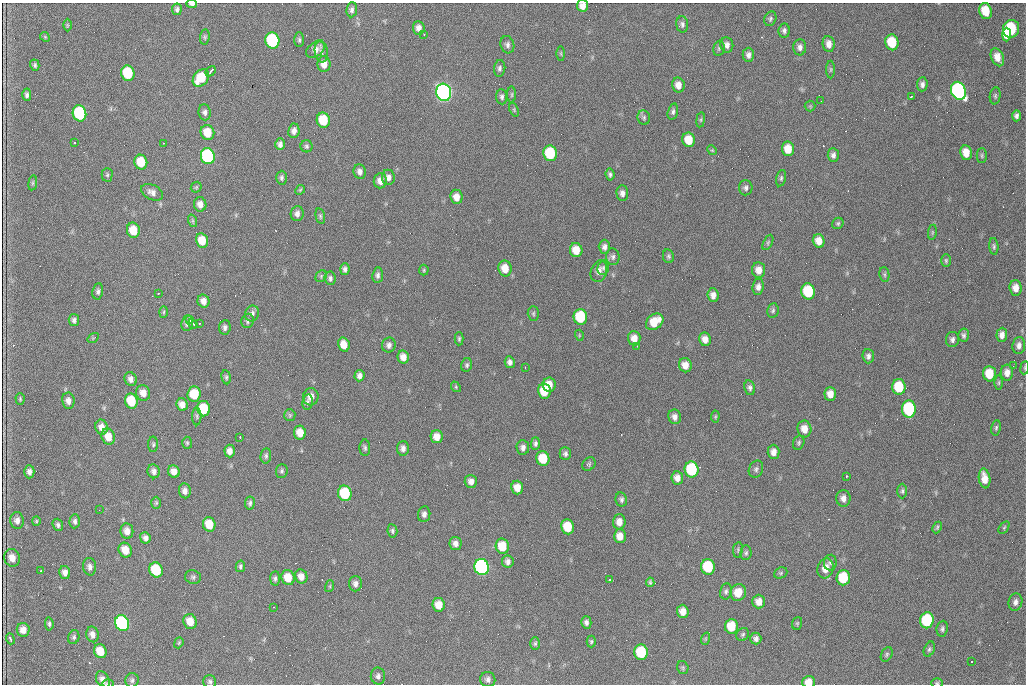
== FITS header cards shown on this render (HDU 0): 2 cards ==
NAXIS1  =                 1024 /fastest changing axis
NAXIS2  =                  682 /next to fastest changing axis

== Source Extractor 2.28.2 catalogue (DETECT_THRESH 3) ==
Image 1024 x 682 px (HDU 0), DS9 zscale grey, 1 PNG px = 1 image px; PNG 1028 x 686 px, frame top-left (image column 1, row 682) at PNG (2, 3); each listed source drawn as its Kron ellipse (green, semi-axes under 4 px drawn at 4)
Background 2200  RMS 32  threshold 96.1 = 3 sigma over >= 5 px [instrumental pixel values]
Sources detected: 293; all 293 listed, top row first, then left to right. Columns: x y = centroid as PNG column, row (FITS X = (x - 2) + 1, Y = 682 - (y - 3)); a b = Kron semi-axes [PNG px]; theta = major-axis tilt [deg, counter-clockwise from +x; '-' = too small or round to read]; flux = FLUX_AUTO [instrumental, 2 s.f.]
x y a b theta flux
192 4 5 3 - 6.3e+03
582 6 6 5 - 1.5e+04
177 9 6 5 - 5.7e+03
352 10 7 5 84 6.8e+03
986 11 8 6 -75 4.9e+04
770 19 7 6 - 4.7e+03
682 24 8 6 -86 6.3e+03
67 25 6 4 -90 2.8e+03
419 28 7 6 - 1.1e+04
1011 29 9 8 - 1.5e+05
784 31 7 5 83 6.5e+03
424 34 3 2 - 1.9e+03
1007 35 7 4 90 2.6e+04
45 37 5 4 - 2.3e+03
205 37 7 5 82 3.6e+03
299 40 7 5 90 4.3e+03
272 41 8 7 - 2.4e+05
892 42 8 6 -77 6.8e+04
829 44 8 6 -83 1.3e+04
507 45 9 7 -73 7.6e+03
727 45 7 6 - 1.0e+04
800 47 8 6 88 9.1e+03
719 48 7 5 77 4.2e+03
315 50 10 7 36 1.5e+04
321 51 11 6 -83 6.8e+03
561 54 7 4 -90 2.4e+03
748 55 7 6 - 8.5e+03
997 57 9 6 -66 2.4e+04
324 64 8 6 -90 1.8e+04
35 65 6 4 -76 4.4e+03
500 68 8 5 83 5.9e+03
831 69 9 4 90 3.6e+03
211 71 6 3 52 8.2e+03
128 73 8 6 -76 1.0e+05
201 78 9 7 51 6.2e+04
922 84 7 5 85 7.6e+03
678 85 7 6 - 1.7e+04
958 91 9 7 -69 6.0e+05
444 92 9 7 -74 1.2e+06
27 95 6 4 -88 6.0e+03
512 95 8 4 89 3.3e+03
995 96 8 5 82 4.4e+03
502 97 7 5 -86 5.6e+03
911 97 3 2 - 1.4e+03
821 101 2 2 - 9.0e+02
810 106 5 5 - 2.9e+03
514 110 7 4 -67 3.0e+03
205 112 8 6 -82 7.5e+03
673 112 8 5 74 5.6e+03
79 113 8 6 -77 2.0e+05
1016 116 5 4 - 6.7e+03
644 117 7 6 - 5.0e+03
323 120 7 6 - 6.6e+04
701 120 7 4 82 3.0e+03
294 131 7 5 82 1.1e+04
207 133 8 6 -72 3.9e+04
689 140 7 6 - 3.7e+04
74 143 3 3 - 5.9e+03
163 143 3 2 - 2.6e+03
280 144 6 4 -88 7.6e+03
306 146 6 6 - 4.2e+03
788 149 7 6 - 3.0e+04
712 150 5 4 - 2.7e+03
550 153 8 6 -78 1.3e+05
966 153 7 6 - 2.5e+04
833 155 7 5 -86 7.6e+03
208 156 8 7 - 3.6e+05
982 156 7 5 -90 3.8e+03
141 162 7 6 - 6.0e+04
360 172 7 6 - 9.0e+03
610 174 6 4 -84 4.8e+03
107 175 7 5 90 3.7e+03
388 177 7 6 - 9.8e+03
281 178 7 5 86 4.9e+03
781 178 8 5 76 4.4e+03
380 181 8 6 84 1.6e+04
33 183 7 4 82 3.2e+03
196 187 6 5 - 2.7e+03
746 188 7 7 - 6.5e+03
300 190 5 4 - 2.6e+03
152 192 11 7 -27 1.2e+04
622 193 7 6 - 9.6e+03
456 197 7 6 - 1.8e+04
200 204 7 6 - 1.4e+04
297 214 7 6 - 9.4e+03
320 216 8 4 -77 3.4e+03
193 221 6 4 -71 3.3e+03
838 223 6 5 - 3.5e+03
133 230 7 6 - 4.1e+04
932 232 8 4 82 2.8e+03
202 240 7 6 - 3.6e+04
819 241 7 6 - 1.9e+04
768 242 8 4 64 3.7e+03
994 246 8 4 -85 4.2e+03
604 247 7 5 90 8.0e+03
576 250 7 6 - 3.1e+04
668 256 7 5 -80 4.4e+03
613 257 8 7 - 6.6e+03
946 260 6 5 - 3.4e+03
505 268 8 6 -79 3.0e+04
603 268 7 5 74 5.8e+03
345 269 6 4 86 6.2e+03
424 270 5 4 - 2.8e+03
759 270 8 6 -83 1.8e+04
599 271 11 8 71 1.4e+04
884 274 7 5 -83 4.0e+03
378 275 8 5 84 6.1e+03
321 276 6 5 - 3.6e+03
330 278 7 5 -84 5.7e+03
758 287 8 5 84 9.2e+03
1016 288 8 6 -87 1.8e+04
98 291 8 5 79 5.8e+03
808 291 8 7 - 1.2e+05
158 293 3 2 - 2.6e+03
713 295 7 5 -85 1.2e+04
203 301 7 6 - 1.3e+04
773 310 7 5 80 4.4e+03
164 312 6 4 88 3.1e+03
252 313 8 7 - 8.1e+03
533 314 7 5 -90 3.8e+03
580 317 8 6 -81 1.2e+05
74 320 6 5 - 6.0e+03
190 320 4 2 - 3.4e+03
248 321 7 6 - 4.7e+03
655 322 10 7 41 4.4e+04
187 323 8 6 84 7.6e+03
199 323 3 2 - 2.8e+03
193 324 5 3 - 3.9e+03
225 327 7 5 84 6.7e+03
579 335 5 3 - 2.0e+03
964 335 7 5 -86 5.2e+03
1002 335 7 5 86 1.1e+04
93 338 6 4 34 2.2e+03
634 338 7 6 - 1.8e+04
459 339 7 4 89 3.5e+03
705 339 7 6 - 1.5e+04
952 339 7 6 - 7.0e+03
344 345 7 5 -76 2.1e+04
389 345 7 6 - 7.7e+03
1019 345 8 6 83 9.9e+03
637 346 3 2 - 2.4e+03
868 356 7 6 - 7.1e+03
403 357 6 5 - 1.6e+04
510 362 6 5 - 8.0e+03
467 365 7 5 77 4.5e+03
685 365 7 6 - 1.9e+04
1013 366 2 2 - 8.4e+03
525 367 2 2 - 1.2e+03
1025 368 6 3 82 2.3e+03
1007 373 8 6 87 1.4e+04
989 374 8 6 -87 4.9e+04
359 376 6 5 - 8.3e+03
226 377 7 4 -81 4.1e+03
131 379 7 6 - 9.8e+03
999 383 7 3 89 2.9e+03
549 385 7 6 - 2.7e+04
456 387 6 4 -49 2.8e+03
899 387 8 6 -88 7.9e+04
750 388 7 5 -79 6.0e+03
544 391 7 6 - 5.1e+04
143 393 8 7 - 1.9e+04
194 394 7 7 - 5.4e+04
830 394 7 6 - 1.8e+04
311 397 8 7 - 1.8e+04
20 399 6 4 -88 2.8e+03
68 401 8 6 -82 1.2e+04
131 401 8 6 -73 7.1e+04
307 402 8 5 80 5.2e+03
182 405 6 5 - 1.6e+04
204 409 7 6 - 7.2e+04
909 409 8 7 - 1.9e+05
290 415 6 5 - 3.9e+03
197 416 9 4 -89 4.4e+03
675 417 7 6 - 1.0e+04
715 417 6 4 84 2.6e+03
102 427 7 6 - 1.6e+04
996 428 7 5 79 4.1e+03
804 429 8 7 - 2.1e+04
300 433 7 6 - 2.6e+04
108 437 8 6 -72 2.6e+04
240 437 3 3 - 2.6e+03
437 437 6 6 - 1.9e+04
187 443 6 5 - 3.5e+03
535 443 6 4 90 4.9e+03
799 443 7 5 67 4.2e+03
153 444 8 5 -90 3.9e+03
523 447 7 6 - 8.1e+03
365 448 8 5 -89 4.7e+03
403 448 7 6 - 9.8e+03
230 451 6 5 - 1.3e+04
774 452 7 6 - 1.3e+04
565 454 6 6 - 6.1e+03
266 456 7 5 82 4.8e+03
543 459 7 6 - 5.9e+04
589 464 7 6 - 3.8e+03
692 469 8 7 - 1.7e+05
756 469 9 7 63 6.1e+03
154 471 7 6 - 8.8e+03
174 471 6 5 - 1.5e+04
282 471 7 6 - 4.6e+03
29 472 6 5 - 8.7e+03
847 476 3 3 - 6.8e+03
677 478 7 6 - 1.4e+04
985 478 10 5 -81 2.3e+04
471 481 6 6 - 1.1e+04
517 487 7 6 - 2.0e+04
185 491 7 6 - 1.1e+04
902 491 7 4 89 4.1e+03
345 493 8 6 -75 1.2e+05
843 498 8 7 - 1.1e+04
621 499 7 6 - 5.4e+03
156 503 6 5 - 3.2e+03
250 503 6 5 - 5.0e+03
99 510 2 2 - 9.8e+02
424 514 8 6 84 7.9e+03
17 520 8 7 - 1.0e+04
36 521 4 4 - 2.3e+03
75 521 7 5 87 5.9e+03
619 522 7 6 - 1.6e+04
209 524 7 6 - 4.2e+04
58 525 6 5 - 5.5e+03
568 527 7 6 - 6.0e+04
937 527 6 4 64 3.3e+03
1004 527 7 4 56 3.0e+03
127 531 7 6 - 1.5e+04
392 531 7 5 -79 4.5e+03
620 536 7 6 - 1.9e+04
145 538 6 5 - 8.7e+03
455 543 7 6 - 1.1e+04
502 546 7 6 - 5.0e+04
125 550 7 6 - 2.9e+04
738 550 8 5 83 3.9e+03
746 553 7 5 84 4.5e+03
12 558 9 7 -66 1.9e+04
508 562 6 6 - 8.4e+03
830 562 8 6 84 5.8e+03
240 566 6 4 78 4.3e+03
90 567 9 6 -81 9.3e+03
482 567 8 7 - 5.8e+05
708 567 8 7 - 1.2e+05
826 568 10 8 72 2.3e+04
156 570 8 6 -67 1.1e+05
41 571 3 2 - 3.6e+03
65 572 6 5 - 1.1e+04
781 573 7 5 22 3.8e+03
301 576 7 6 - 1.5e+04
193 577 8 6 -14 5.2e+03
275 578 7 4 86 4.8e+03
288 578 7 6 - 3.5e+04
843 578 7 6 - 9.0e+04
609 580 3 3 - 6.3e+03
650 582 5 3 - 3.3e+03
355 584 7 6 - 9.0e+03
330 586 6 4 72 2.7e+03
726 591 8 6 80 5.5e+03
738 592 8 8 - 3.2e+04
759 602 7 6 - 1.8e+04
1015 602 9 6 75 8.9e+03
439 605 7 6 - 2.7e+04
273 607 3 2 - 1.1e+03
683 611 6 6 - 1.8e+04
927 620 8 6 79 1.9e+05
190 621 7 6 - 3.0e+04
586 622 6 5 - 6.9e+03
122 623 8 7 - 3.9e+05
797 623 6 5 - 2.9e+03
49 624 7 4 -85 4.1e+03
731 626 7 6 - 5.4e+04
942 629 8 5 82 5.2e+03
23 630 7 6 - 1.6e+04
92 634 8 6 -77 1.2e+04
743 634 7 6 - 3.9e+03
74 637 7 5 68 4.5e+03
756 638 6 5 - 7.1e+03
10 639 5 3 - 4.3e+03
705 639 6 4 72 3.0e+03
591 642 6 4 90 3.3e+03
179 643 6 4 69 2.6e+03
535 644 6 5 - 3.7e+03
929 649 8 5 67 4.4e+03
100 651 7 6 - 3.9e+04
641 652 7 7 - 1.2e+05
887 654 8 5 62 4.2e+03
972 661 3 2 - 2.5e+03
683 667 6 5 - 3.4e+03
378 676 8 7 - 7.2e+03
488 679 8 7 - 8.5e+03
103 680 9 6 -62 1.2e+04
132 680 7 6 - 5.1e+03
210 681 6 6 - 5.0e+03
809 682 6 6 - 2.2e+04
937 683 6 5 - 3.2e+03
108 684 5 2 - 2.5e+03
At the frame edge (FLAGS 8, measured only in part): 6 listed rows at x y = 192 4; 582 6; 1025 368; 809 682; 937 683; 108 684

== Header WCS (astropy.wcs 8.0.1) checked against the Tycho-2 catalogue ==
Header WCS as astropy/WCSLIB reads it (CRVAL/CRPIX/CD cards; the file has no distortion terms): RA---TAN/DEC--TAN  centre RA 07:09:22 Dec +30:56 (107.34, +30.93 deg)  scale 1.43 arcsec/px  FOV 24.4' x 16.3'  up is -93 deg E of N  parity flipped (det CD > 0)
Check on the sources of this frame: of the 60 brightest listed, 4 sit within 1.5 arcsec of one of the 10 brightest Tycho-2 stars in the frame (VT <= 12.48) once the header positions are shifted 1.16 arcsec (0.66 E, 0.96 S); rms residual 0.36 arcsec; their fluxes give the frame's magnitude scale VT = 26.02 - 2.5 log10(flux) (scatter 0.09 mag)
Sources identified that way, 4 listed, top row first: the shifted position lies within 1.5 arcsec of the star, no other Tycho-2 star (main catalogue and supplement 1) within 3.0 arcsec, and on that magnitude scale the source's flux lands within +1.5 / -3 mag of the star's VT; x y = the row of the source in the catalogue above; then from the Tycho-2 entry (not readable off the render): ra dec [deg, ICRS J2000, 3 dp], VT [Tycho-2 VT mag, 2 dp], TYC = Tycho-2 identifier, HIP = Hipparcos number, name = IAU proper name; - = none
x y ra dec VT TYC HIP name
958 91 107.215 +31.104 11.64 2438-821-1 - -
444 92 107.226 +30.900 10.76 2438-883-1 - -
208 156 107.261 +30.807 12.26 2438-856-1 - -
482 567 107.445 +30.924 11.38 2438-1056-1 - -